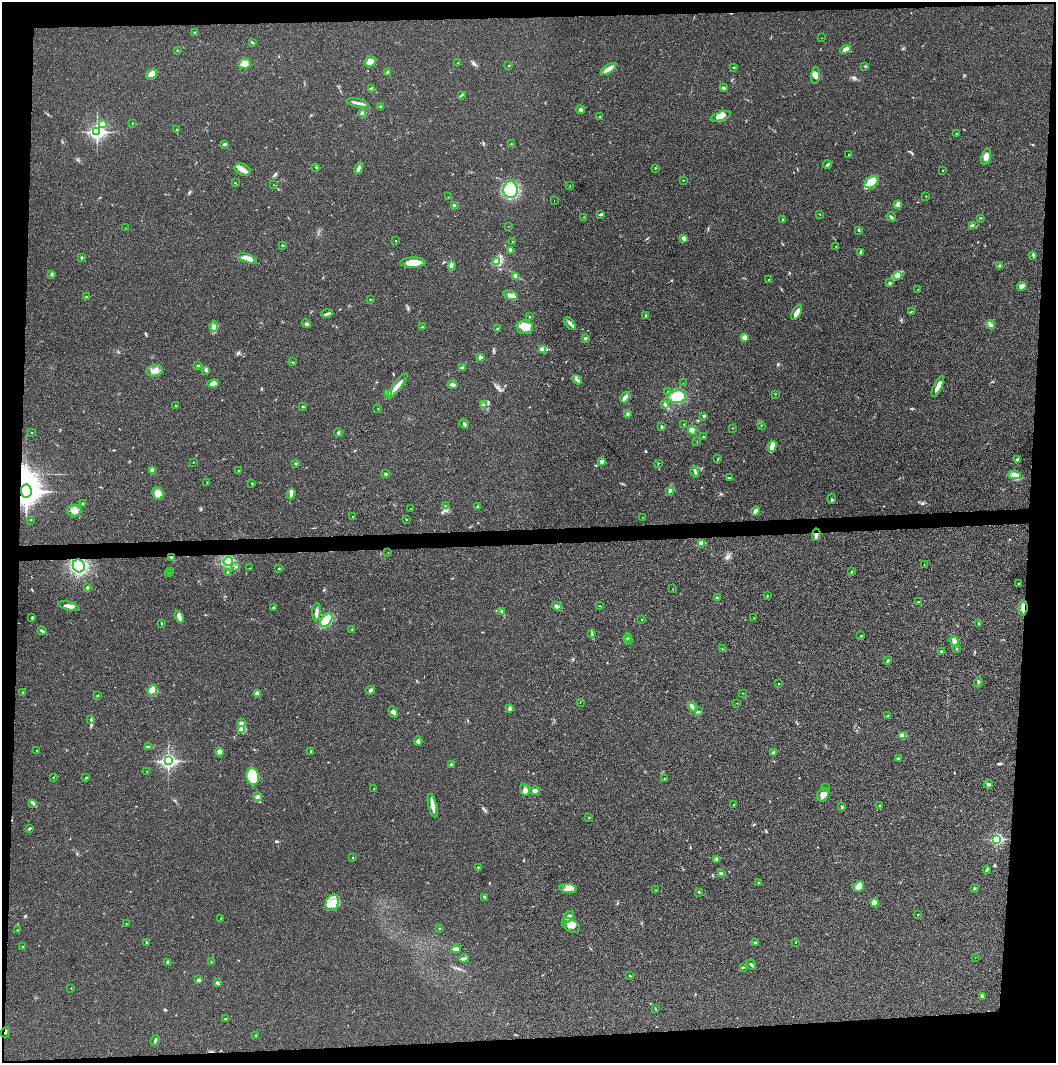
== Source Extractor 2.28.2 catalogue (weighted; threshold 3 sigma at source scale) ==
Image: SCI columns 5-4220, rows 1-4243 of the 4221 x 4243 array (HDU 1 of 3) = the unmasked area's bounding box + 8 px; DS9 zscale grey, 4 x 4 block average (1 PNG px = mean of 4 x 4 image px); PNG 1058 x 1065 px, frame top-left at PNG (2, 2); each listed source drawn as its Kron ellipse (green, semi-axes under 4 px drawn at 4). Shown black and unused: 9% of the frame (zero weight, under 3 of 4 exposures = <1% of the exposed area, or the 3 px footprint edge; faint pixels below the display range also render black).
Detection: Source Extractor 2.28.2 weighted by HDU 2 'WHT'. Background 0.019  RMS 0.005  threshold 0.0224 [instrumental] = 3 sigma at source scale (4.5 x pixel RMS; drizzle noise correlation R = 1.50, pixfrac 1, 0.05/0.05 arcsec/px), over >= 5 px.
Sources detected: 318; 3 cosmic-ray / hot-pixel residue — neither listed nor drawn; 4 coinciding with a brighter row at this scale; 13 inside a brighter listed object's ellipse — not listed separately; the other 298 listed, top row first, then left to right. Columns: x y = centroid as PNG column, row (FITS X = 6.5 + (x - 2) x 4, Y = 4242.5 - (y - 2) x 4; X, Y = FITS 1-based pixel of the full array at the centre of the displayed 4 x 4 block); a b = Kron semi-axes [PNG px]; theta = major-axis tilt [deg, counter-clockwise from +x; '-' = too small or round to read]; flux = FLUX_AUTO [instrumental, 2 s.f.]
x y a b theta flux
195 32 2 2 - 2.9
822 38 2 2 - 0.46
252 42 3 2 - 3
845 49 6 3 20 13
177 50 2 2 - 0.86
370 62 6 5 - 20
245 63 6 5 - 18
457 63 2 2 - 0.88
509 65 2 2 - 1.4
865 66 3 2 - 2.7
734 67 3 2 - 1.5
608 69 9 3 33 17
387 72 3 2 - 1.7
152 74 6 4 32 29
815 75 8 4 84 17
372 88 3 2 - 1.9
723 88 3 2 - 3.3
461 95 2 2 - 1.6
358 103 11 3 -13 11
380 107 2 2 - 1.8
580 109 4 3 - 6.1
363 113 4 3 - 5.8
720 116 10 3 19 17
600 117 2 2 - 1.3
132 123 2 2 - 0.75
102 124 2 2 - 22
177 130 2 2 - 3.8
97 132 3 3 - 900
956 134 2 2 - 0.89
224 144 3 2 - 3.4
511 144 3 2 - 1.1
849 154 2 2 - 1.3
986 157 8 5 75 16
827 165 4 2 - 4.2
316 167 2 2 - 1.9
359 168 6 3 64 7.5
655 168 2 2 - 2
242 170 8 5 -21 18
943 171 2 2 - 1
683 180 2 2 - 1.2
871 182 7 5 35 64
235 183 2 2 - 1.4
274 185 2 2 - 1.6
570 186 2 2 - 0.67
510 190 8 7 - 120
926 196 2 2 - 1.2
448 197 2 2 - 0.92
554 200 2 2 - 0.43
898 204 4 3 - 12
455 205 2 2 - 12
601 214 4 2 - 4.9
820 214 2 2 - 1
584 217 2 2 - 0.85
891 217 5 2 - 4.3
981 218 2 2 - 0.95
782 220 2 2 - 1.5
508 226 2 2 - 0.63
972 226 2 2 - 34
125 228 2 2 - 0.62
859 230 2 2 - 3.1
684 238 3 3 - 9
396 241 2 2 - 0.72
512 241 2 2 - 0.94
283 245 2 2 - 4.7
836 247 2 2 - 1.6
511 250 3 3 - 6.6
860 253 4 2 - 4
1033 255 3 2 - 1.5
82 257 2 2 - 3.9
247 258 10 3 -20 28
497 262 4 4 - 25
413 263 13 5 2 36
451 266 4 3 - 6
1000 266 3 2 - 1.9
51 275 2 2 - 1.5
898 275 3 2 - 3
516 276 4 3 - 6.2
769 279 2 2 - 0.79
890 283 3 2 - 3.6
1022 286 5 4 - 14
918 289 2 2 - 1.2
511 295 7 2 -22 9.2
86 297 3 2 - 2.3
370 299 2 2 - 2.1
911 311 2 2 - 1.4
797 312 8 3 61 18
327 314 6 2 4 5.6
646 315 3 2 - 1.8
530 317 2 2 - 1
306 323 5 3 - 4.7
570 324 7 3 -51 9.7
991 325 4 3 - 5.5
214 326 5 3 - 9.1
423 327 3 2 - 1.8
525 327 8 7 - 26
497 328 3 2 - 2.5
744 337 4 3 - 12
585 338 3 2 - 5.3
543 349 2 2 - 82
481 357 3 3 - 4.2
292 362 2 2 - 1.3
198 365 2 2 - 1
462 367 4 2 - 3.8
206 370 2 2 - 1.5
154 371 8 5 12 21
577 380 6 3 -34 7.1
213 383 6 4 14 14
683 383 2 2 - 0.49
452 385 5 3 - 6.4
397 386 15 3 51 21
938 386 11 3 63 22
668 392 2 2 - 1.9
389 393 3 3 - 16
775 394 2 2 - 0.72
625 397 6 3 53 13
677 397 9 6 7 59
665 404 3 2 - 6.1
484 405 3 2 - 5
176 406 3 2 - 3.7
302 406 3 2 - 1.6
378 409 2 2 - 0.98
627 414 3 2 - 3.6
704 416 2 2 - 3.5
464 424 5 2 - 4.2
684 424 2 2 - 1.2
761 425 2 2 - 1.5
661 427 2 2 - 5.2
732 428 2 2 - 0.91
692 430 4 3 - 16
32 433 2 2 - 0.87
338 433 4 2 - 2.8
704 437 2 2 - 1.6
697 442 2 2 - 0.72
772 446 5 3 - 25
718 459 3 2 - 1.3
1017 460 3 3 - 9.7
602 461 4 3 - 8.6
193 462 2 2 - 1.7
296 463 2 2 - 2.4
658 463 2 2 - 0.93
152 470 3 2 - 2.6
238 471 2 2 - 1.1
695 472 6 2 -75 5.7
386 474 3 2 - 4.6
1015 475 6 3 -11 9.8
729 478 3 2 - 2.5
207 482 2 2 - 1.5
252 484 2 2 - 1.8
26 491 6 5 - 3900
670 491 2 2 - 1.6
158 494 6 5 - 26
291 494 5 3 - 8.7
832 499 5 3 - 4.4
83 504 2 2 - 4.4
445 506 2 2 - 0.95
478 507 2 2 - 2.3
411 508 2 2 - 1.1
74 511 7 5 4 16
755 511 5 3 - 7.4
353 517 2 2 - 1.1
642 517 2 2 - 0.61
406 519 2 2 - 1.7
30 520 2 2 - 0.91
816 535 6 3 82 12
702 543 4 3 - 14
388 553 2 2 - 0.48
171 558 2 2 - 1.9
228 561 5 3 - 80
924 564 2 2 - 0.85
79 566 6 6 - 180
236 566 2 2 - 2.1
250 568 2 2 - 0.89
279 568 2 2 - 4.6
171 571 2 2 - 1.6
851 572 2 2 - 3.1
228 573 3 2 - 2.3
169 574 4 2 - 4.4
1018 584 2 2 - 1
87 588 3 2 - 3.4
673 589 2 2 - 0.84
767 596 3 2 - 1.5
717 598 3 2 - 2.2
919 602 2 2 - 1.7
69 606 11 3 -16 14
557 606 5 3 - 5.9
600 606 2 2 - 1.2
274 607 3 2 - 2.6
1023 608 7 3 85 10
501 611 2 2 - 2.7
317 612 9 3 88 11
32 617 3 2 - 3.5
179 617 6 3 -67 13
754 618 2 2 - 1.4
641 619 2 2 - 1.5
326 620 8 5 53 75
161 623 3 2 - 2.5
979 624 3 2 - 2.1
352 629 2 2 - 1.7
42 631 5 2 - 4.1
592 633 2 2 - 1.4
861 636 2 2 - 1.4
628 638 4 2 - 3.8
628 640 2 2 - 2.3
954 641 6 3 -58 13
723 649 2 2 - 1.5
956 649 2 2 - 2
941 651 2 2 - 4.5
888 661 3 2 - 3.3
978 682 5 2 - 3.5
779 684 2 2 - 1.1
152 690 5 4 - 31
370 690 5 3 - 6.1
22 692 2 2 - 1.5
743 693 2 2 - 0.66
257 694 3 3 - 14
97 695 2 2 - 2
580 702 2 2 - 0.73
737 703 2 2 - 0.82
693 707 5 3 - 5.9
510 708 3 3 - 6.5
393 712 6 3 -63 7.7
698 712 3 2 - 2
888 716 2 2 - 1.2
91 720 2 2 - 1.5
242 722 4 2 - 3.9
241 729 2 2 - 3
903 735 4 3 - 5.8
418 741 4 3 - 7.5
148 747 3 2 - 2.3
37 751 2 2 - 0.89
310 751 2 2 - 1.9
219 752 4 3 - 13
773 752 3 2 - 3.6
898 759 3 2 - 4.7
168 761 3 3 - 810
451 764 2 2 - 2.6
146 771 2 2 - 0.62
253 776 9 6 -77 92
53 777 2 2 - 1.4
86 778 3 2 - 2.5
665 779 2 2 - 2.2
988 784 4 3 - 4.1
825 787 2 2 - 0.63
374 789 2 2 - 0.97
525 790 6 4 -69 11
535 791 5 3 - 7.7
823 795 7 5 64 20
257 797 4 4 - 7.1
33 803 4 2 - 4.9
734 804 2 2 - 1.2
433 806 12 3 -78 19
880 806 3 2 - 2.5
842 807 3 2 - 2.8
589 818 2 2 - 0.9
29 828 4 2 - 4.1
997 839 3 2 - 390
353 858 2 2 - 1.3
717 859 4 3 - 5.5
478 867 3 2 - 2.3
987 870 4 2 - 2.8
722 874 3 3 - 6.2
758 882 2 2 - 1.2
859 887 6 5 - 26
975 888 3 2 - 2.7
568 889 9 4 -8 17
656 890 2 2 - 0.76
699 892 3 2 - 2.6
485 897 3 2 - 2.2
874 902 4 4 - 16
332 903 8 6 70 29
918 915 3 2 - 1.2
569 917 6 4 54 11
221 918 2 2 - 1.1
126 924 2 2 - 1.2
571 925 10 6 -29 22
439 929 2 2 - 1.4
17 930 2 2 - 1.2
146 942 2 2 - 2.4
796 942 2 2 - 0.93
755 943 3 2 - 2.5
23 947 2 2 - 2
456 949 5 3 - 8.1
975 957 2 2 - 0.7
464 958 5 2 - 4.8
211 961 2 2 - 0.96
168 962 3 2 - 3.8
751 965 5 2 - 5.9
743 967 2 2 - 1.4
630 976 3 2 - 2.1
198 980 2 2 - 7.5
217 983 4 2 - 3.5
71 988 2 2 - 0.84
982 996 3 2 - 2.5
655 1009 2 2 - 0.86
225 1019 2 2 - 5.8
5 1032 5 2 - 2.9
256 1035 2 2 - 0.74
155 1041 6 2 66 4.7
Overlapping masked pixels (flux is a lower limit): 4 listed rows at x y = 26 491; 816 535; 1023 608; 5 1032
Diffuse or blended objects may show on this block-average render without a row.